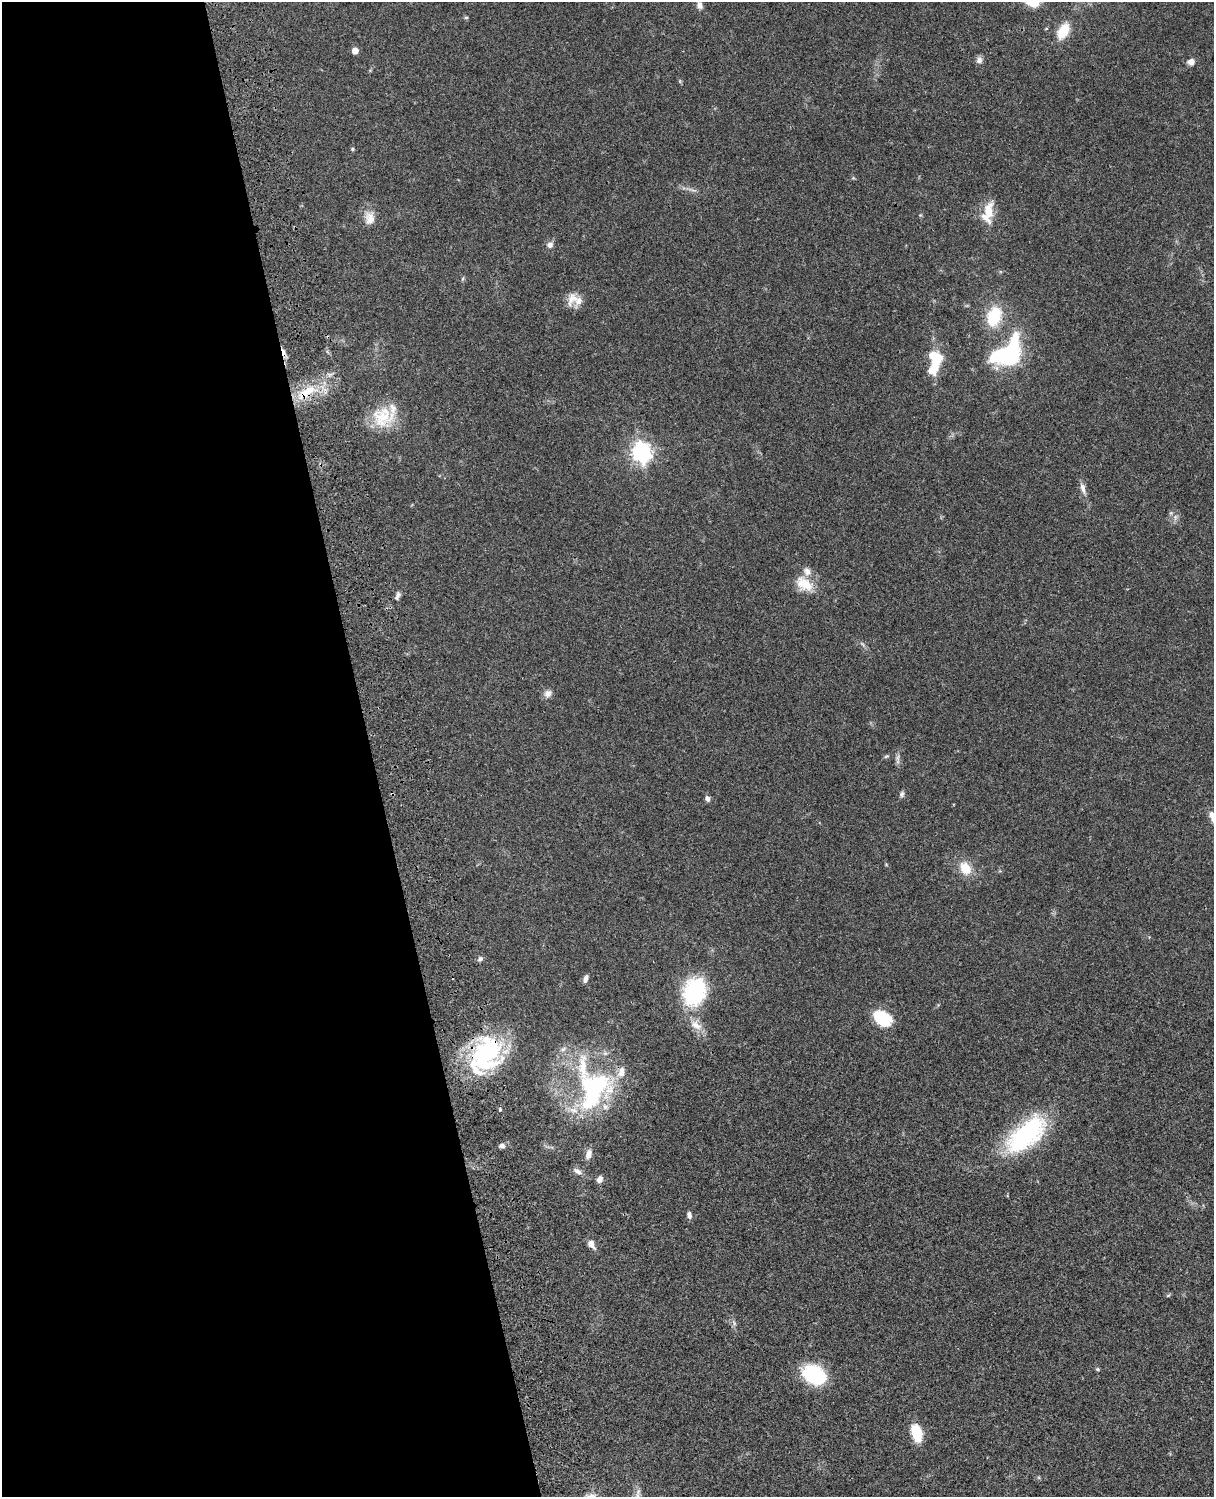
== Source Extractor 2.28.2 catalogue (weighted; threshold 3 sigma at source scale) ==
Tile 5 of 4 x 3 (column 1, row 2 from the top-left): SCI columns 122-1333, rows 1773-3267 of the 5088 x 4927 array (HDU 1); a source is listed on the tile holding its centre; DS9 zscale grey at full resolution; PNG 1216 x 1499 px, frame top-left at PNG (2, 2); no overlay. Shown black and unused: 31% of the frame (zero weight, under 3 of 4 exposures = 6% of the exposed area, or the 3 px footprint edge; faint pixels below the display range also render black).
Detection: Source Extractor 2.28.2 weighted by HDU 2 'WHT'; one run over the whole footprint, this tile lists its part. Background 0.0766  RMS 0.0058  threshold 0.0261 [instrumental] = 3 sigma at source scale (4.5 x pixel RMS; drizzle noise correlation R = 1.50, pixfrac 1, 0.05/0.05 arcsec/px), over >= 5 px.
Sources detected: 62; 2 cosmic-ray / hot-pixel residue — not listed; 11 inside a brighter listed object's ellipse — not listed separately; the other 49 listed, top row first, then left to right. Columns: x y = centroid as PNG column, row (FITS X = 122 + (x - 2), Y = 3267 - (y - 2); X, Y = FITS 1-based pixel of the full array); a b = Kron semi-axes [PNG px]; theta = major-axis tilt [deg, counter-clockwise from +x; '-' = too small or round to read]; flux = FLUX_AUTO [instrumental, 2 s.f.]
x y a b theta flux
1033 3 19 10 38 8.9
700 5 10 7 -75 2.5
466 18 6 4 1 0.67
1063 31 18 10 59 13
355 51 5 5 - 6.3
979 60 9 8 - 2.2
1191 62 7 7 - 2.9
352 149 5 4 - 0.66
988 211 25 11 89 12
370 218 19 13 -89 6.3
550 245 7 7 - 2.4
573 298 20 13 62 6.6
994 316 22 15 73 22
1007 354 30 19 40 79
934 357 18 12 -45 14
306 392 35 12 33 22
383 417 29 26 12 20
641 452 8 7 - 280
1083 488 15 6 -74 3.3
804 584 23 14 -34 12
397 596 13 5 72 2
548 693 10 9 - 2.9
886 756 8 4 23 0.83
898 758 11 4 -90 1.9
902 794 9 6 72 1.4
707 798 8 6 -76 1.6
1212 815 17 8 -67 4.6
965 868 15 11 -60 10
480 959 8 6 49 1.6
586 979 9 5 73 2.2
694 992 11 9 71 180
883 1018 21 14 -31 20
696 1025 19 11 -34 6.4
563 1049 8 4 44 1.4
486 1053 40 38 -15 61
593 1090 52 36 65 84
500 1109 4 3 - 0.86
1027 1134 56 26 41 61
502 1146 8 6 0 1.8
588 1154 13 7 71 3.5
578 1171 13 6 -31 2.8
599 1179 7 5 62 3.1
689 1215 10 6 -78 1.8
591 1244 12 7 -62 3.4
1168 1295 6 3 19 0.68
734 1323 7 4 -73 1.1
1098 1369 6 4 -21 0.77
814 1375 24 16 -25 43
916 1433 17 9 -75 17
Overlapping masked pixels (flux is a lower limit): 2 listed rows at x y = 306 392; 486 1053
Isophote crosses this tile's border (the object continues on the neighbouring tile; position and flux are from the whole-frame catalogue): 2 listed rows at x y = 1033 3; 1212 815